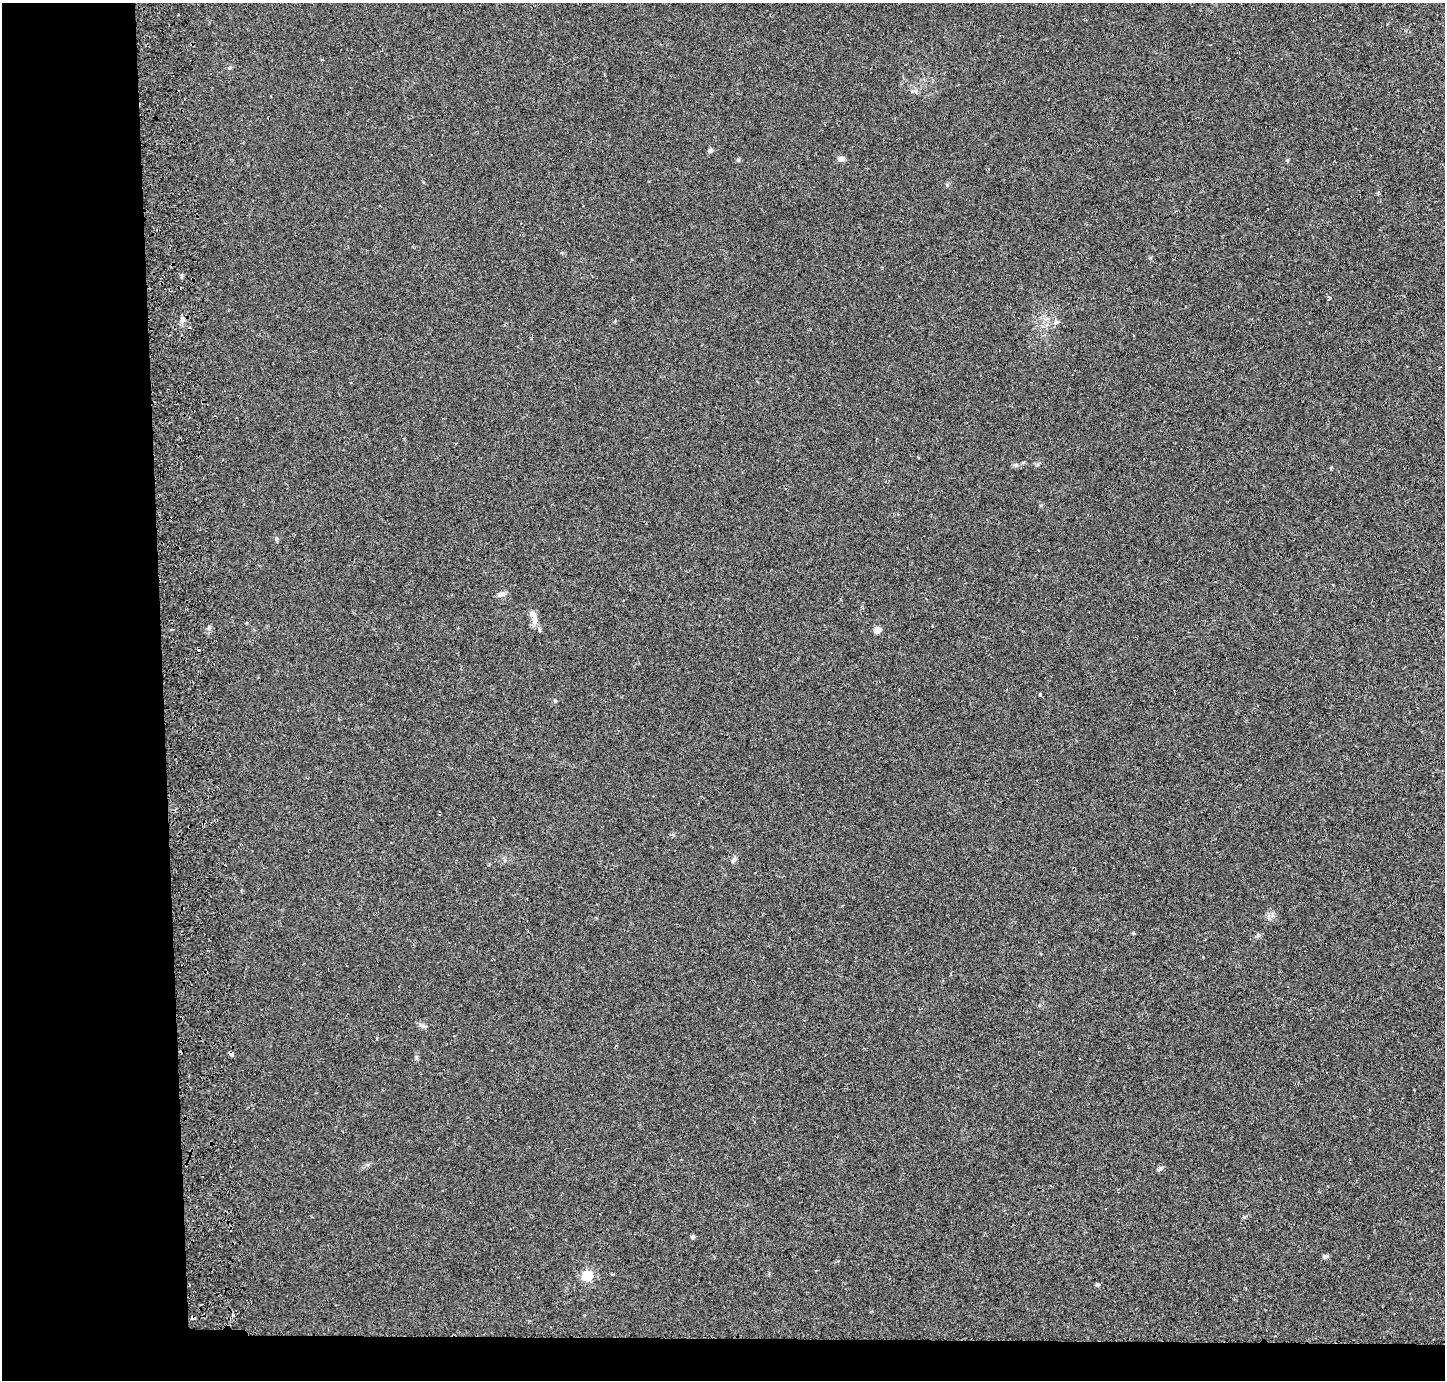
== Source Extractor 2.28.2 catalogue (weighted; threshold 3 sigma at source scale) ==
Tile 7 of 3 x 3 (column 1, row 3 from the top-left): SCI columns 57-1499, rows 94-1471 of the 4443 x 4318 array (HDU 1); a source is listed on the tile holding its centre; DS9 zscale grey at full resolution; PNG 1447 x 1382 px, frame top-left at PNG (2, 3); no overlay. Shown black and unused: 14% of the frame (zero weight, under 2 of 3 exposures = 3% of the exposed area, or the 3 px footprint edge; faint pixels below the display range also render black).
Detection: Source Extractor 2.28.2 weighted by HDU 2 'WHT'; one run over the whole footprint, this tile lists its part. Background 0.0196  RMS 0.0062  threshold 0.028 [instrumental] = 3 sigma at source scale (4.5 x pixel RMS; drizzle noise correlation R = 1.50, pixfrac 1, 0.05/0.05 arcsec/px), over >= 5 px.
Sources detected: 23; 1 cosmic-ray / hot-pixel residue — not listed; the other 22 listed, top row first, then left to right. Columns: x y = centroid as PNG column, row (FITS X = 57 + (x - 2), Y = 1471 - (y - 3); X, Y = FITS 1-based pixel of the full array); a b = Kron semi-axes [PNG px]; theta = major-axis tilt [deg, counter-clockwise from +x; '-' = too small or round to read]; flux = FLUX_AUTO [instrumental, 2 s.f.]
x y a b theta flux
229 67 6 6 - 1.1
710 151 7 5 23 1.3
841 159 8 6 5 2.8
183 320 7 5 -78 1.8
1056 322 6 5 - 1.3
1016 465 6 5 - 1.2
501 594 10 6 15 2.8
534 617 23 8 -74 5.1
877 630 5 5 - 9
1040 694 4 3 - 1.7
555 701 4 4 - 0.7
734 860 9 5 57 1.6
423 1026 9 5 -25 1.6
232 1054 5 3 - 1.8
1159 1169 8 3 45 1
693 1237 6 4 87 1.1
1325 1256 5 4 - 2.3
612 1274 3 3 - 0.63
587 1276 6 5 - 58
1097 1284 5 4 - 0.85
233 1315 4 3 - 2.2
194 1317 4 4 - 6.4
Overlapping masked pixels (flux is a lower limit): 2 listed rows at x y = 232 1054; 194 1317
Unlisted compact peaks at least as high as the median listed source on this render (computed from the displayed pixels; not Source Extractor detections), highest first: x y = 738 160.